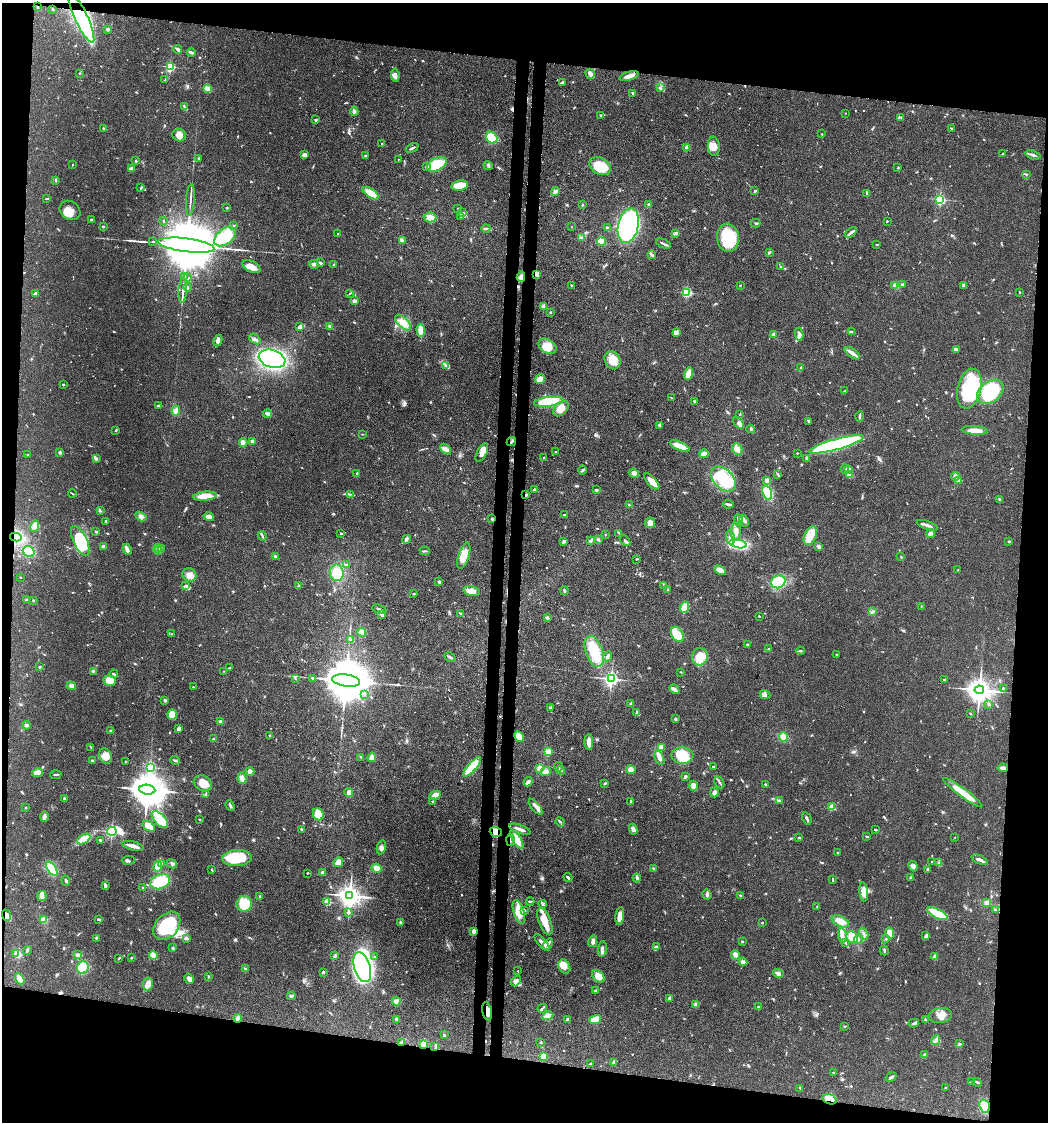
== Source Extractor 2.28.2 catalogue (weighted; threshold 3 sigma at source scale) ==
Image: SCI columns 284-4467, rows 75-4551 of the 4642 x 4621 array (HDU 1 of 3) = the unmasked area's bounding box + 8 px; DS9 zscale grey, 4 x 4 block average (1 PNG px = mean of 4 x 4 image px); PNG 1050 x 1124 px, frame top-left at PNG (2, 3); each listed source drawn as its Kron ellipse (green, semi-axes under 4 px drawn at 4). Shown black and unused: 17% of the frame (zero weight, under 3 of 4 exposures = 9% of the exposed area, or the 3 px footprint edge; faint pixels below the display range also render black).
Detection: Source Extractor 2.28.2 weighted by HDU 2 'WHT'. Background 0.126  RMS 0.0054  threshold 0.0244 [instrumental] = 3 sigma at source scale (4.5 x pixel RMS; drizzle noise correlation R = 1.50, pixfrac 1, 0.05/0.05 arcsec/px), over >= 5 px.
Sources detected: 894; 5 too faint to see at this stretch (4 x 4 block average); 3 inside a brighter object's white glare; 9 cosmic-ray / hot-pixel residue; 2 long thin detections or spike segments (spike, bleed or trail) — neither listed nor drawn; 18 coinciding with a brighter row at this scale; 59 inside a brighter listed object's ellipse — not listed separately; of the other 798, all 500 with FLUX_AUTO >= 2.21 (the completeness limit of this list) listed and drawn (298 fainter detections not listed), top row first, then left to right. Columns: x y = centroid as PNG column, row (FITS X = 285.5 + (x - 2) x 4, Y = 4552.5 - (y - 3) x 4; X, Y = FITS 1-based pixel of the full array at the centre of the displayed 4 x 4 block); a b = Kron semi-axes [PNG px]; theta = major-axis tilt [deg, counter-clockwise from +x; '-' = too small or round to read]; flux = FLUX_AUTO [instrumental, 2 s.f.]
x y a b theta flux
38 7 3 2 - 3.2
53 9 2 2 - 4.7
81 18 27 6 -65 510
108 29 3 3 - 4.7
178 49 4 3 - 10
191 52 4 2 - 12
170 67 2 2 - 360
79 73 2 2 - 2.5
590 74 5 3 - 15
395 75 7 3 -84 11
629 76 10 3 17 23
165 80 2 2 - 2.6
562 83 2 2 - 8.2
208 88 2 2 - 26
660 88 4 2 - 5.3
633 93 3 2 - 5.9
185 107 2 2 - 2.4
354 111 5 3 - 8.3
845 113 2 2 - 2.2
600 115 3 2 - 3.6
901 117 2 2 - 3.6
316 120 4 2 - 3.5
951 128 2 2 - 2.3
104 129 3 2 - 4.4
822 134 2 2 - 6.1
179 135 7 6 - 18
492 138 6 5 - 83
382 143 2 2 - 3.3
714 146 10 6 -83 29
687 147 2 2 - 75
412 148 7 2 25 7.3
1002 154 3 2 - 2.2
305 155 4 3 - 14
1033 155 8 2 -19 10
365 156 3 2 - 2.9
199 159 3 2 - 2.4
398 159 2 2 - 3.1
136 161 2 2 - 9.5
72 164 2 2 - 2.4
437 164 10 6 26 120
488 166 5 2 - 4.4
600 166 11 8 -28 88
427 167 3 2 - 5.7
898 168 2 2 - 2.9
131 169 3 3 - 18
1027 174 2 2 - 2.8
56 181 3 2 - 3.1
459 185 8 5 10 40
141 188 3 2 - 4
555 191 4 3 - 7.2
755 191 3 2 - 4.6
371 193 9 4 -34 50
867 193 3 3 - 4.6
47 198 3 2 - 4
940 199 2 2 - 520
190 200 16 2 86 11
582 205 2 2 - 3
649 205 3 2 - 8.3
227 208 2 2 - 2.9
458 208 2 2 - 6.3
70 210 11 9 -36 33
463 212 2 2 - 2.3
461 216 4 2 - 4.1
430 217 6 5 - 27
91 220 2 2 - 8.5
163 221 4 2 - 2.5
887 221 2 2 - 2.9
756 223 5 2 - 4.9
234 225 3 2 - 2.4
628 226 18 10 77 520
103 227 2 2 - 3.3
571 227 2 2 - 3
486 228 4 2 - 6.1
607 228 3 2 - 3.9
338 233 2 2 - 3.1
676 233 4 2 - 7.3
851 233 7 2 36 9.1
225 237 12 7 38 150
582 238 3 2 - 3.5
728 238 14 11 -85 140
153 241 2 2 - 350
403 241 4 2 - 4.4
601 241 4 3 - 20
664 244 8 2 -25 7.5
186 245 28 6 -7 51000
877 245 3 2 - 2.3
769 252 3 2 - 4.1
652 255 4 2 - 5
320 263 3 2 - 5.4
314 264 5 3 - 8.9
334 265 4 2 - 2.7
251 266 10 5 -26 22
781 267 2 2 - 4.3
537 274 4 2 - 5.6
185 276 2 2 - 3.1
521 277 5 3 - 12
187 278 3 2 - 2.4
903 284 4 2 - 4.2
571 285 2 2 - 2.6
740 285 2 2 - 4.4
894 285 3 3 - 4.9
964 285 3 3 - 9.8
187 287 4 2 - 4
183 290 12 2 86 12
1020 292 2 2 - 2.5
350 293 3 2 - 2.6
687 293 2 2 - 300
36 294 3 3 - 9.2
355 301 4 3 - 6.6
544 306 2 2 - 62
550 312 2 2 - 10
403 323 10 5 -45 27
300 326 4 3 - 13
330 326 4 3 - 5.4
421 330 6 3 -87 52
676 332 3 2 - 3
851 332 3 2 - 8.2
799 334 6 3 -83 9.7
773 335 2 2 - 46
255 339 6 2 -38 6.5
218 341 6 4 66 15
548 346 10 6 -35 56
957 349 3 2 - 3.3
852 353 9 2 -35 24
272 359 14 8 -17 450
612 360 9 7 -62 55
445 366 3 2 - 3.7
801 368 2 2 - 13
689 374 6 4 74 35
540 379 5 4 - 22
63 384 2 2 - 8.8
969 389 20 11 76 210
844 391 2 2 - 3.1
990 392 15 10 37 280
671 398 2 2 - 2.3
695 401 3 2 - 5.6
549 402 15 4 6 160
159 406 4 3 - 5.9
561 409 9 6 45 32
176 411 5 3 - 11
267 414 5 2 - 6.1
740 414 2 2 - 3
860 416 5 2 - 5.4
808 421 4 2 - 4.1
738 423 6 4 -51 12
660 425 3 2 - 10
751 429 4 2 - 8.3
116 430 3 2 - 2.8
975 430 13 4 -4 32
362 434 2 2 - 2.3
252 441 2 2 - 12
511 442 5 2 - 5.2
243 443 4 4 - 23
837 444 28 5 15 680
680 446 10 4 -23 35
446 449 6 3 -44 9.8
737 449 6 5 - 26
60 452 2 2 - 27
556 452 3 2 - 2.5
482 453 10 5 62 20
797 453 2 2 - 2.3
704 454 4 3 - 24
28 455 2 2 - 2.3
543 457 2 2 - 4.4
96 458 4 3 - 5.3
806 458 3 2 - 5.8
845 469 4 2 - 4.5
849 469 3 3 - 6.1
582 470 4 2 - 5.2
357 473 3 2 - 4.2
634 473 5 3 - 8.9
777 474 3 2 - 2.9
850 475 4 4 - 19
955 476 4 4 - 8.4
723 479 15 9 -46 160
958 480 3 2 - 15
652 481 10 4 -48 40
767 481 3 3 - 14
534 490 3 2 - 4.2
596 490 3 2 - 3.9
767 493 7 4 -71 71
72 494 4 2 - 2.6
351 494 3 2 - 3.4
526 495 4 2 - 5.1
205 496 12 4 6 52
999 499 3 2 - 3.2
728 504 5 2 - 7.3
629 505 4 2 - 2.4
100 511 4 2 - 2.8
564 515 2 2 - 3.5
141 516 6 3 -33 11
209 517 5 3 - 16
492 519 3 2 - 3.6
739 520 6 2 -72 11
106 521 3 2 - 3.3
744 521 6 2 -63 5.8
650 523 5 5 - 20
927 525 11 2 -20 14
34 526 6 4 73 12
736 531 9 4 86 22
96 532 2 2 - 3.4
619 533 3 2 - 3.4
930 533 4 3 - 9.2
341 534 3 2 - 2.6
605 535 2 2 - 8.2
262 536 5 2 - 5.1
810 536 10 6 66 43
16 537 6 4 -12 320
730 538 7 3 -80 22
406 539 5 3 - 7.1
598 539 3 2 - 4.1
80 541 16 6 -65 110
564 541 4 2 - 9
590 541 3 3 - 6.4
625 541 6 2 -48 5.6
1009 541 2 2 - 3.6
738 544 8 4 -11 240
103 546 4 3 - 4.5
819 546 4 3 - 5.2
157 548 4 2 - 4.8
162 548 2 2 - 2.3
127 549 6 3 -68 14
159 550 2 2 - 5.6
29 551 6 5 - 58
425 551 5 2 - 3.7
275 556 3 2 - 2.8
464 556 13 5 72 41
901 557 2 2 - 7.3
637 559 2 2 - 2.9
346 564 3 2 - 2.8
720 570 6 3 -29 36
958 570 2 2 - 2.9
337 573 8 7 - 66
189 575 7 6 - 24
20 577 2 2 - 2.3
439 582 3 2 - 6.6
778 582 7 6 - 120
185 585 3 3 - 5
299 586 3 2 - 3.4
664 586 3 2 - 3.6
668 590 3 2 - 2.4
472 591 8 4 -15 31
564 591 4 2 - 5.4
413 594 4 2 - 2.5
26 600 3 2 - 2.6
33 600 3 2 - 2.4
921 606 3 2 - 2.2
685 607 6 4 69 40
379 609 8 2 -20 12
872 611 3 2 - 2.7
461 613 2 2 - 3.2
382 614 4 3 - 11
759 616 2 2 - 2.9
547 618 3 2 - 6.9
362 632 4 4 - 19
172 634 2 2 - 2.2
677 634 8 5 -56 76
350 640 3 2 - 2.2
747 645 2 2 - 2.5
769 649 4 2 - 3.5
800 651 4 2 - 3.7
594 652 16 8 -70 110
836 655 3 2 - 2.8
608 656 5 2 - 9.6
450 657 6 2 -31 6.2
700 657 9 8 - 70
40 667 2 2 - 3.8
229 668 2 2 - 2.4
93 671 3 2 - 3.5
224 671 3 2 - 2.3
681 672 2 2 - 2.3
114 674 4 2 - 3.8
295 678 3 2 - 2.9
313 678 2 2 - 5.7
611 679 2 2 - 990
945 679 3 2 - 3.6
109 680 6 5 - 49
346 680 14 6 -8 28000
71 686 5 3 - 12
193 687 2 2 - 2.5
1003 688 4 2 - 2.3
674 689 5 3 - 8.9
979 690 5 4 - 4000
364 694 3 2 - 2.7
765 695 5 4 - 9.8
165 700 3 3 - 5
631 704 4 2 - 7.1
989 704 2 2 - 3.9
551 707 2 2 - 2.3
637 713 3 2 - 3
970 714 3 2 - 2.7
172 715 5 4 - 53
675 719 3 3 - 3.6
220 722 3 2 - 14
26 725 4 3 - 5
179 728 4 3 - 12
111 731 3 3 - 4.2
270 736 3 2 - 2.5
519 737 5 4 - 51
784 737 4 4 - 32
214 739 2 2 - 15
589 742 8 3 -89 25
91 747 3 2 - 2.7
661 747 4 3 - 23
548 752 2 2 - 130
682 755 11 8 -2 56
105 756 8 6 -61 38
361 757 3 2 - 3
372 757 5 4 - 15
659 758 7 3 -66 14
92 760 2 2 - 3.4
175 760 5 2 - 5
125 761 2 2 - 2.3
150 767 3 2 - 400
472 767 12 3 48 150
559 767 5 2 - 3
713 767 2 2 - 5.4
1003 768 5 3 - 10
540 769 3 3 - 33
561 770 4 2 - 5.7
631 770 4 3 - 20
250 771 4 3 - 16
546 771 5 4 - 14
38 773 5 4 - 34
56 775 5 2 - 4.7
685 777 4 2 - 3.7
242 778 6 4 -78 16
528 782 5 3 - 6.9
719 782 6 2 -60 5.7
203 783 9 7 -25 39
605 783 4 2 - 3.1
766 784 3 2 - 4.1
693 786 5 4 - 24
147 790 8 5 -7 11000
349 792 4 4 - 15
714 792 5 3 - 9.6
963 793 24 4 -36 71
206 794 3 3 - 4.1
435 795 6 4 24 33
64 799 2 2 - 5.7
779 800 3 2 - 3.4
432 801 3 2 - 2.6
631 801 2 2 - 2.6
230 806 6 2 -67 6.2
536 807 10 3 -50 13
832 807 2 2 - 91
26 808 3 2 - 2.2
318 814 6 5 - 41
44 817 5 3 - 12
199 819 2 2 - 2.7
807 819 7 2 -64 8.2
160 820 10 5 -46 87
560 822 5 2 - 4.2
149 826 7 4 -34 71
302 829 3 2 - 2.9
520 829 11 2 -19 14
633 829 6 4 -73 12
875 830 3 2 - 3.8
112 831 4 2 - 700
496 832 6 4 -19 28
867 837 2 2 - 3.9
955 837 2 2 - 3.2
799 838 2 2 - 4.2
84 839 7 4 32 58
100 840 4 2 - 4
510 840 6 2 89 9.1
517 840 10 3 -58 53
133 846 11 2 -13 26
381 847 7 4 78 12
838 853 2 2 - 4
237 858 15 8 4 130
128 860 6 2 4 5
980 860 8 2 -23 14
338 862 5 4 - 27
932 862 3 2 - 2.7
161 863 3 2 - 5.3
939 863 3 2 - 4
172 864 5 3 - 8.1
158 866 5 4 - 28
913 866 5 3 - 14
377 868 5 4 - 21
653 868 3 2 - 3.4
52 869 8 4 -56 81
928 869 4 2 - 4.8
212 870 3 2 - 2.8
307 873 2 2 - 4.3
322 873 3 3 - 6.3
568 877 4 2 - 7
637 878 4 2 - 12
911 878 2 2 - 2.3
833 880 4 2 - 3.2
66 881 5 2 - 5.8
160 882 10 7 22 110
105 885 4 2 - 6.9
143 887 3 2 - 2.3
864 892 9 4 -84 34
707 894 5 3 - 6.7
740 895 3 2 - 2.9
42 896 5 4 - 11
350 896 4 3 - 3000
260 897 3 2 - 2.5
530 901 4 2 - 5.7
327 902 2 2 - 120
987 903 4 3 - 19
244 904 8 7 - 88
543 904 4 2 - 4.1
817 907 2 2 - 3.6
525 910 3 2 - 2.6
995 910 3 2 - 3.6
348 912 4 2 - 3
519 912 12 5 -72 50
938 914 11 4 -27 190
7 915 6 4 -69 21
620 916 9 4 83 28
98 919 3 2 - 3.3
44 920 3 3 - 27
545 921 14 6 -69 59
840 921 9 5 -25 33
400 922 3 2 - 3.7
762 923 2 2 - 2.3
167 926 16 11 49 200
474 931 2 2 - 56
890 933 5 4 - 30
863 934 6 2 -61 5.3
842 935 7 3 -85 15
926 936 3 2 - 4.7
852 937 6 5 - 38
96 938 2 2 - 2.6
186 938 3 3 - 7.5
859 939 4 2 - 3.9
886 939 2 2 - 2.8
593 941 6 3 80 11
742 942 3 2 - 2.2
845 942 3 2 - 2.5
542 943 10 3 -49 17
548 944 6 3 59 8.7
656 947 3 2 - 4.1
173 948 3 3 - 3.3
602 949 8 3 83 9.2
27 950 4 2 - 4.8
884 950 5 2 - 4.3
16 953 2 2 - 23
77 955 3 3 - 5.7
153 955 4 4 - 29
736 955 4 3 - 17
335 956 3 3 - 7
374 957 2 2 - 2.5
935 957 2 2 - 63
119 958 3 2 - 2.9
131 958 2 2 - 5.1
743 962 4 4 - 9.2
564 966 7 5 -62 21
362 967 15 8 -73 810
83 968 6 5 - 80
245 969 3 2 - 3.7
518 971 2 2 - 6.3
323 972 3 2 - 4
778 973 5 3 - 10
208 976 2 2 - 3.1
598 976 7 5 -45 31
20 979 6 3 -59 27
189 979 5 3 - 14
516 981 6 4 49 16
148 984 7 5 79 22
595 991 3 2 - 5.2
291 996 4 3 - 6.6
670 998 2 2 - 16
396 1001 4 3 - 19
696 1005 4 3 - 8.7
758 1007 2 2 - 2.9
542 1008 5 2 - 4.5
487 1011 9 4 -77 26
940 1015 11 7 7 31
548 1016 6 4 25 16
238 1018 4 4 - 8.9
396 1019 3 2 - 3.5
568 1019 3 2 - 4.5
595 1019 6 3 18 51
925 1020 3 2 - 3.3
914 1023 5 3 - 5.6
844 1026 2 2 - 2.2
444 1035 3 2 - 3.2
936 1040 5 2 - 6.3
402 1042 4 3 - 6.7
541 1042 2 2 - 2.9
423 1044 4 3 - 33
959 1044 3 2 - 4.3
435 1046 4 2 - 3.9
925 1055 3 3 - 7.5
544 1056 2 2 - 140
614 1062 4 2 - 8.9
590 1064 3 2 - 2.9
833 1072 3 2 - 3
891 1077 6 2 33 8.1
971 1082 3 2 - 2.3
977 1082 5 2 - 6.5
800 1088 3 2 - 4.2
945 1088 3 2 - 2.4
830 1099 7 5 -17 23
985 1106 7 5 -70 72
Overlapping masked pixels (flux is a lower limit): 13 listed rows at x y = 81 18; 521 277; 526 495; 492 519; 16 537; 496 832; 510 840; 7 915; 487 1011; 402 1042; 423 1044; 830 1099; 985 1106
Diffuse or blended objects may show on this block-average render without a row.